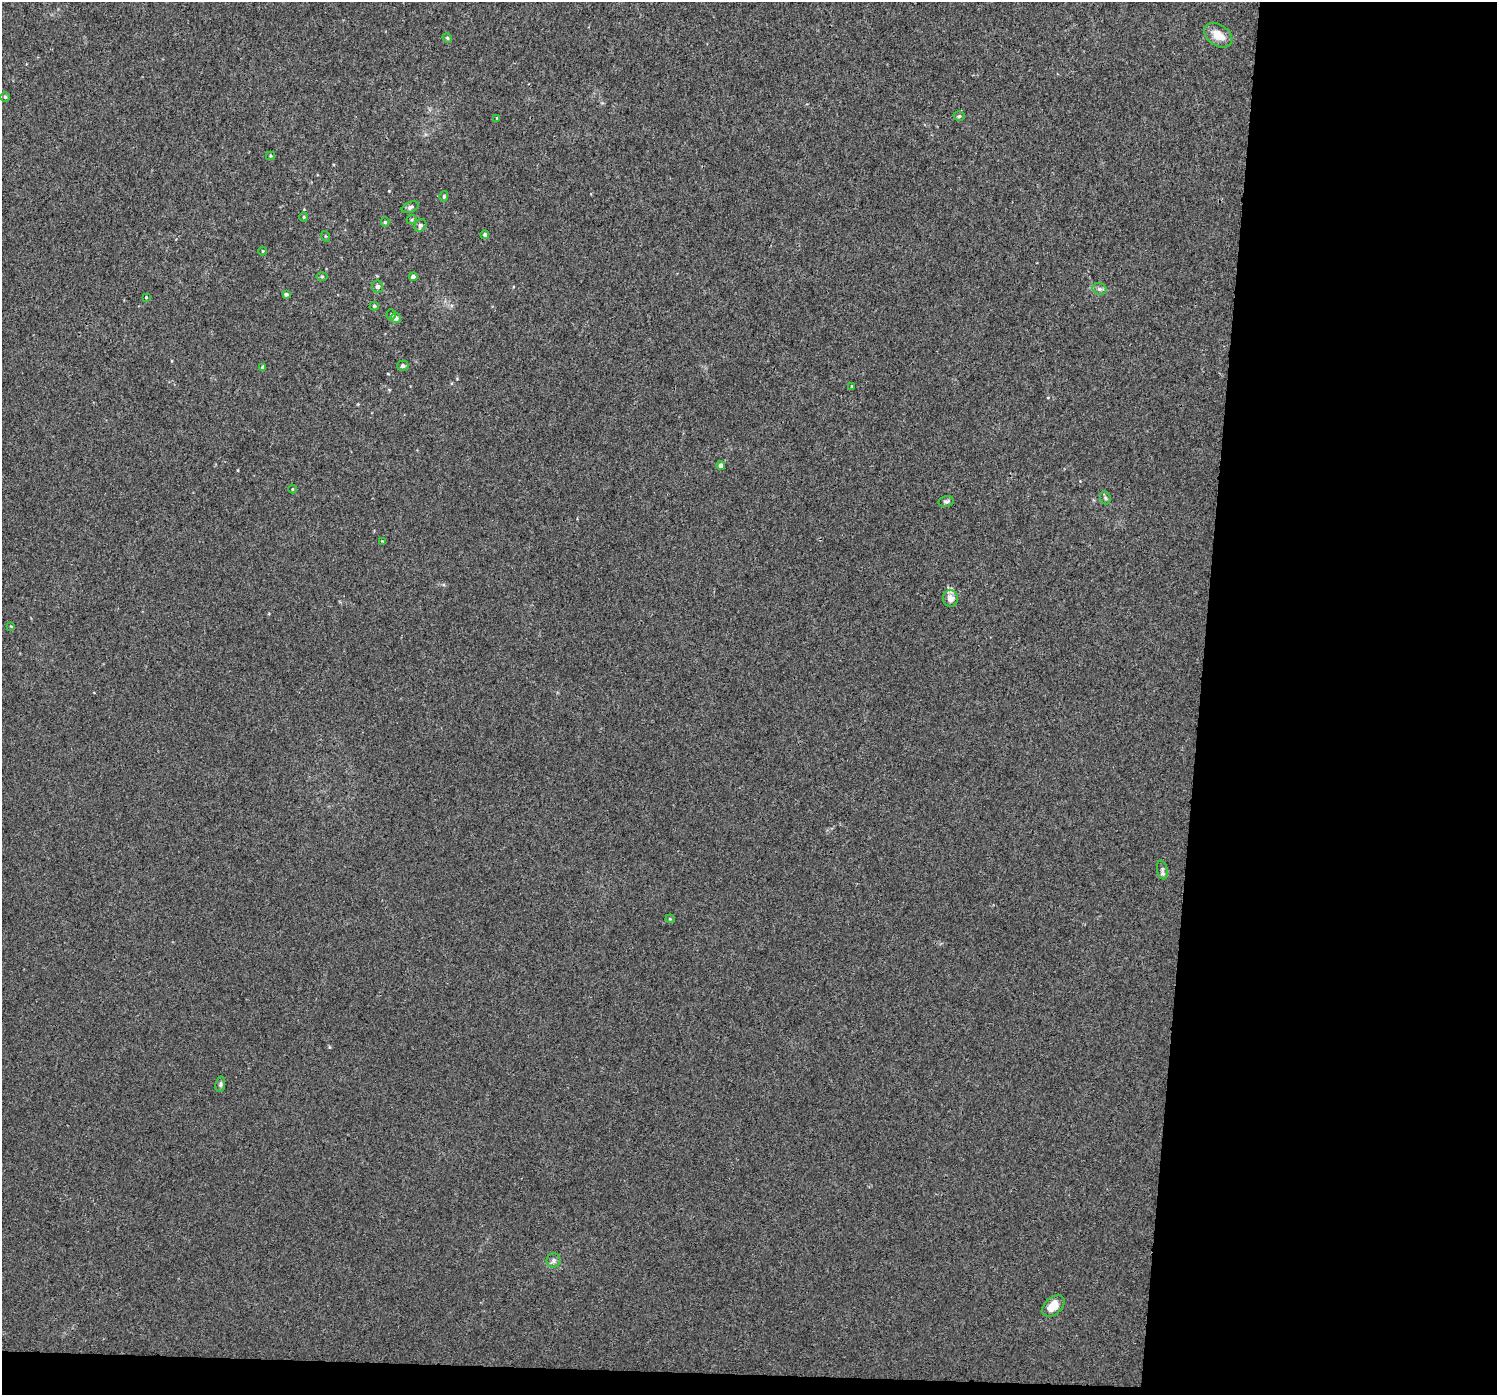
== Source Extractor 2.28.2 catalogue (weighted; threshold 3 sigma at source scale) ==
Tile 9 of 3 x 3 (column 3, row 3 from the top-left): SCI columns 2996-4490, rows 274-1666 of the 4512 x 4831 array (HDU 1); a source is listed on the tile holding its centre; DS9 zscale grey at full resolution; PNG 1499 x 1397 px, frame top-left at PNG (2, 2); each listed source drawn as its Kron ellipse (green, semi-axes under 4 px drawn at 4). Shown black and unused: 21% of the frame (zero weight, under 3 of 4 exposures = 4% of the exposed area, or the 3 px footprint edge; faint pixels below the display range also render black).
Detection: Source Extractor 2.28.2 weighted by HDU 2 'WHT'; one run over the whole footprint, this tile lists its part. Background 0.00177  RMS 0.0024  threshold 0.0106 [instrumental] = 3 sigma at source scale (4.5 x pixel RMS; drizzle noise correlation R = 1.50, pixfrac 1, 0.0396/0.0396 arcsec/px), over >= 5 px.
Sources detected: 39; all 39 listed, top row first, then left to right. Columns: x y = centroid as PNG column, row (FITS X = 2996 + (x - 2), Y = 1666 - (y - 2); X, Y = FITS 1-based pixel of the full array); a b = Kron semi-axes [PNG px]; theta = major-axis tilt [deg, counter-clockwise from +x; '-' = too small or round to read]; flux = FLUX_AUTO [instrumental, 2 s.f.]
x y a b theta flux
1218 35 15 10 -34 3.2
447 38 5 4 - 0.34
5 97 5 5 - 0.37
959 116 6 5 - 0.43
497 118 3 3 - 0.18
271 156 4 4 - 0.25
444 196 5 4 - 0.36
410 207 9 5 22 0.58
304 217 4 4 - 0.24
412 219 5 3 - 0.25
385 222 5 4 - 0.33
420 225 7 5 56 0.68
485 235 4 4 - 0.53
325 236 5 3 - 0.22
263 251 4 3 - 0.18
322 276 6 4 0 0.3
413 277 4 4 - 0.83
378 286 6 5 - 0.69
1099 289 7 5 -20 0.64
286 294 4 3 - 0.55
146 297 4 4 - 0.2
374 306 4 4 - 0.36
391 315 5 4 - 0.33
396 318 5 5 - 0.85
403 366 6 5 - 0.63
263 367 3 3 - 0.47
852 386 3 3 - 0.27
721 466 4 4 - 0.93
292 489 4 3 - 0.19
1105 498 7 5 -69 0.48
946 501 8 5 11 0.51
382 541 3 3 - 0.16
950 598 8 7 - 1.6
11 626 4 3 - 0.21
1162 870 9 5 -78 0.56
670 919 4 4 - 0.24
220 1084 8 5 80 0.45
554 1260 7 7 - 0.66
1053 1306 13 8 42 3.3